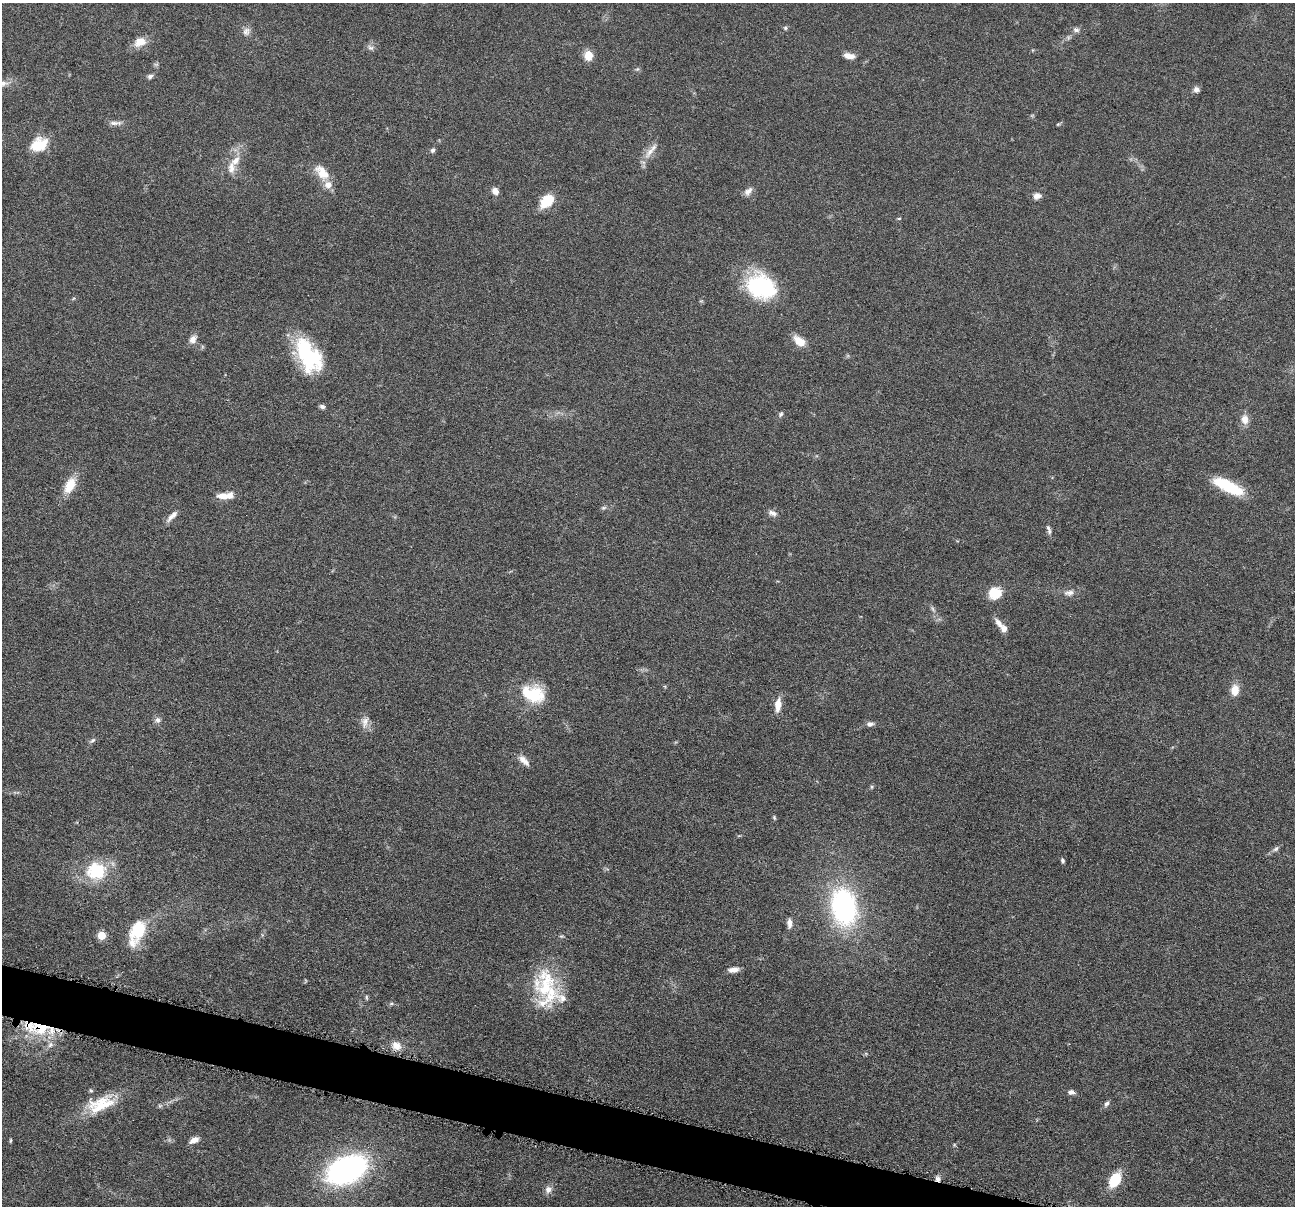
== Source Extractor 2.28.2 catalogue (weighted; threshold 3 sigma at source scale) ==
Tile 6 of 4 x 4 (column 2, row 2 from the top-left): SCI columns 1299-2591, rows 2663-3866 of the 5183 x 5199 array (HDU 1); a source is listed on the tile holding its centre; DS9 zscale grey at full resolution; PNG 1297 x 1208 px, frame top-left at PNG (2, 3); no overlay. Shown black and unused: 3% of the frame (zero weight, under 4 of 8 exposures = <1% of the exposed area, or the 3 px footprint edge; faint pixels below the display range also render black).
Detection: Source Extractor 2.28.2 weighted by HDU 2 'WHT'; one run over the whole footprint, this tile lists its part. Background 0.0372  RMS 0.0038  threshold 0.0156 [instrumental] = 3 sigma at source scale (4.09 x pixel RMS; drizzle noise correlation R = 1.36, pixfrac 0.8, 0.05/0.05 arcsec/px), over >= 5 px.
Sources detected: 81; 7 inside a brighter listed object's ellipse — not listed separately; the other 74 listed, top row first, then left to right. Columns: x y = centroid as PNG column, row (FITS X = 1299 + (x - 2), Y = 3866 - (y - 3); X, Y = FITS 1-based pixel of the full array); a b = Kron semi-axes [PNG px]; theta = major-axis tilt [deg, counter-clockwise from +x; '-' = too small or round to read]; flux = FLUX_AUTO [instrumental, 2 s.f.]
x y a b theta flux
785 28 5 5 - 0.7
1076 30 9 6 -17 1.1
246 31 12 9 57 1.8
140 42 14 10 23 4.5
371 48 10 6 -28 1
588 55 10 9 - 4.8
849 56 13 7 -9 2.5
637 69 6 4 42 0.52
150 76 7 6 - 0.94
2 83 19 8 10 2.9
1196 89 8 8 - 1.3
115 123 19 5 1 1.6
1058 124 5 4 - 0.39
38 145 22 16 25 8.6
433 150 6 6 - 0.79
650 152 21 7 52 3.5
235 161 15 9 42 3.7
322 172 25 13 -50 6.1
495 191 8 7 - 2.2
748 191 13 7 40 1.9
1037 196 9 8 - 1.9
547 201 19 12 42 7.7
899 218 5 3 - 0.36
762 287 32 24 -28 34
193 339 12 8 55 2
799 341 15 9 -41 4.6
309 355 41 22 -60 30
322 406 7 5 -23 0.92
781 414 7 5 52 0.76
1245 419 12 9 -83 3.1
70 485 19 10 63 7.2
1228 486 33 11 -26 17
225 496 22 8 4 4.1
604 508 8 4 9 0.63
772 513 11 7 -28 1.5
172 516 18 6 44 2.3
1049 530 13 5 -74 1.2
995 593 16 14 23 6.4
1069 593 14 8 6 2.1
933 609 8 4 -71 0.77
999 623 16 7 -54 2.4
1235 690 11 8 84 4.9
533 694 29 20 -17 15
778 705 17 7 84 3.9
157 720 8 8 - 1.3
365 722 16 9 74 2.6
870 724 9 6 4 1.3
92 740 9 5 43 0.82
524 761 17 7 -43 2.5
872 787 5 3 - 0.43
774 818 7 4 -71 0.45
1276 849 9 5 44 1
1063 861 6 4 -50 0.62
96 871 22 20 12 17
844 907 35 23 -79 64
789 923 13 6 -88 1.8
137 932 31 16 65 15
102 935 5 5 - 11
733 970 12 6 7 2.3
547 987 47 26 -72 23
366 997 8 4 -89 0.5
391 1004 6 4 2 0.55
40 1028 28 19 -17 18
396 1046 12 9 -29 3.3
1071 1092 8 5 -7 1.4
100 1104 39 19 23 13
1106 1104 8 5 55 0.98
160 1106 6 4 -18 0.55
10 1140 6 3 89 0.4
194 1140 11 6 26 2.5
347 1170 30 19 25 100
938 1179 6 6 - 1.3
1115 1180 14 9 57 12
548 1189 9 9 - 1.9
Overlapping masked pixels (flux is a lower limit): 2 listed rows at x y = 40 1028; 938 1179
Isophote crosses this tile's border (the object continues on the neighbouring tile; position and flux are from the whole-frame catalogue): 1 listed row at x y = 2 83